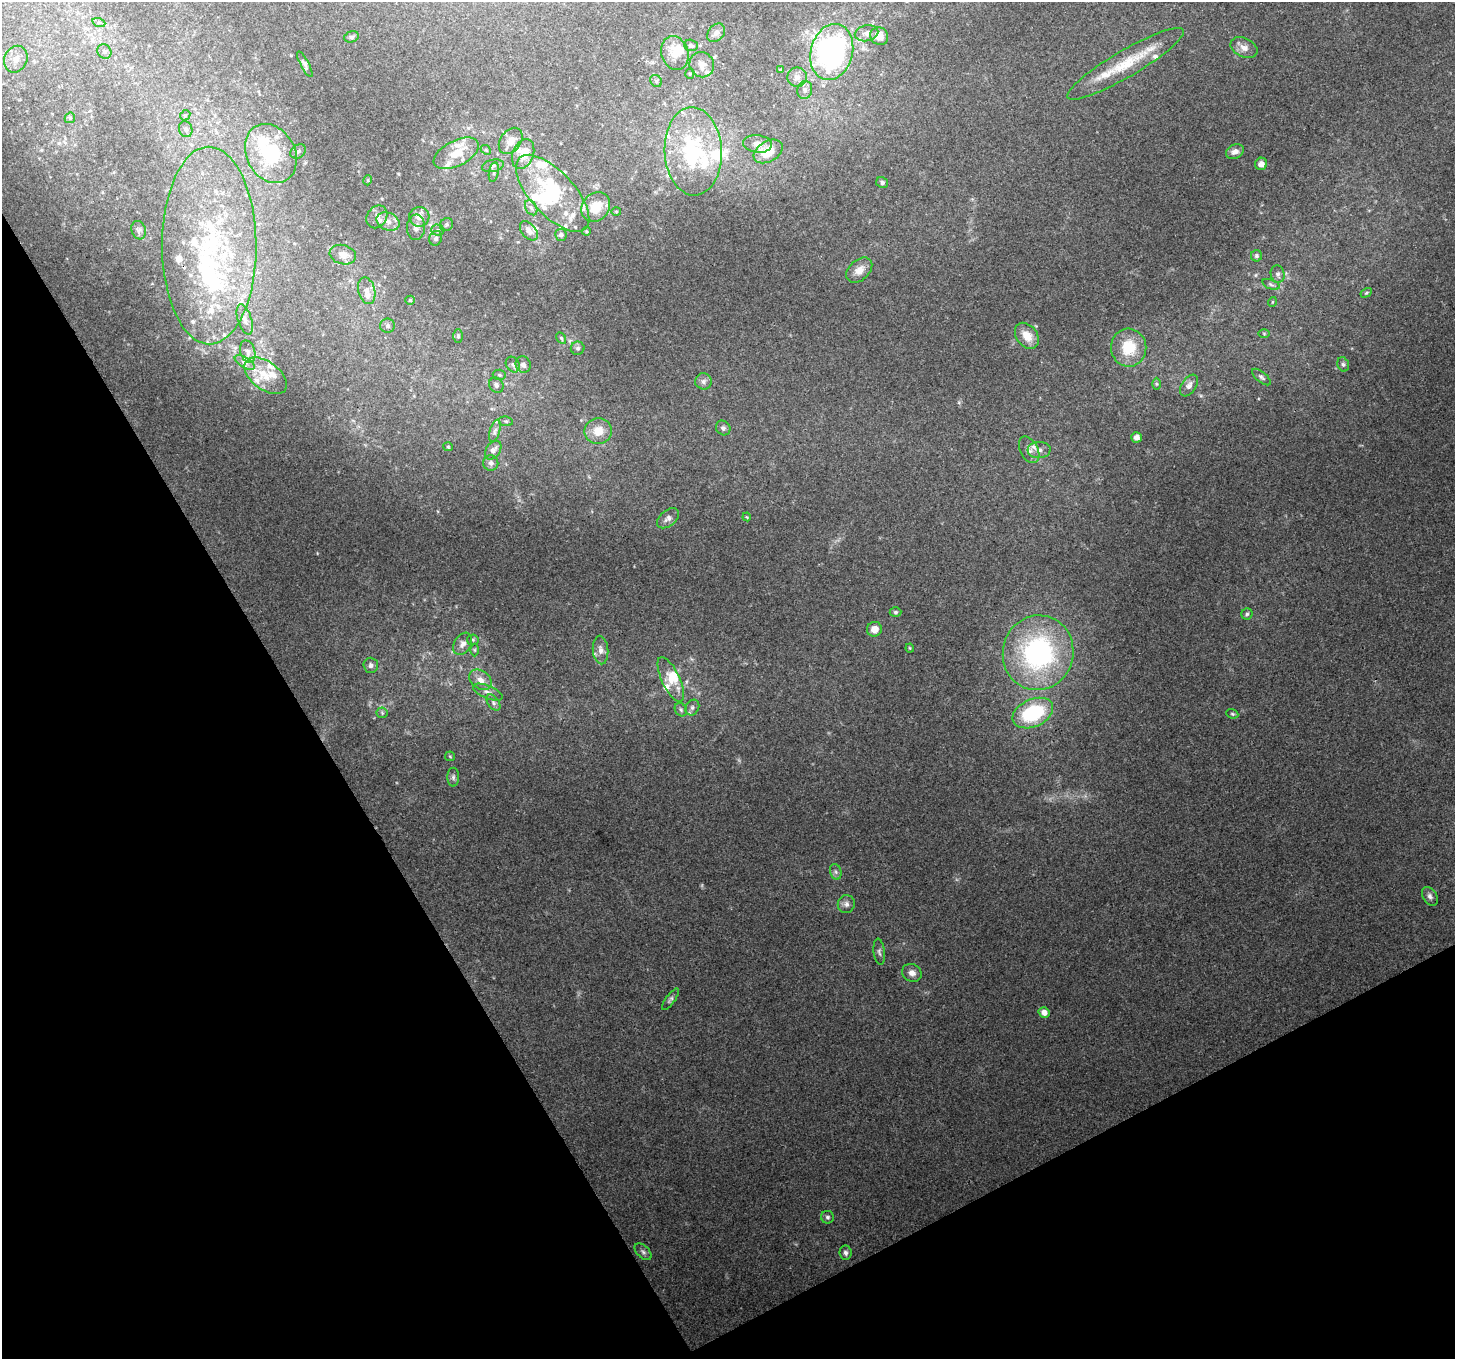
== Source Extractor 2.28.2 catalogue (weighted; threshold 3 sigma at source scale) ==
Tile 14 of 4 x 4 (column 2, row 4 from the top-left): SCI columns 1454-2906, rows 110-1466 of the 5813 x 5708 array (HDU 1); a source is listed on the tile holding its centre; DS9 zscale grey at full resolution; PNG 1457 x 1361 px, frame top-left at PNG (2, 2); each listed source drawn as its Kron ellipse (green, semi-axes under 4 px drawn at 4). Shown black and unused: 28% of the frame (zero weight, under 3 of 4 exposures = <1% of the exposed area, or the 3 px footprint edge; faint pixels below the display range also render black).
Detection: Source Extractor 2.28.2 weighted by HDU 2 'WHT'; one run over the whole footprint, this tile lists its part. Background 0.179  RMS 0.0072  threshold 0.0325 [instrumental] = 3 sigma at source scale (4.5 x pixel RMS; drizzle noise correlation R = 1.50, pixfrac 1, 0.0396/0.0396 arcsec/px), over >= 5 px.
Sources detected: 167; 6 inside a brighter object's white glare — neither listed nor drawn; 36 inside a brighter listed object's ellipse — not listed separately; the other 125 listed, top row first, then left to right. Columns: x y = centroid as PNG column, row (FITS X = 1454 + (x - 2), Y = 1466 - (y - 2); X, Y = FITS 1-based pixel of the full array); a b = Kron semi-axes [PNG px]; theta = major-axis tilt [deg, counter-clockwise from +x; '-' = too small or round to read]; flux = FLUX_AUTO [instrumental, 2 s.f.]
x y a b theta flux
99 23 6 4 -19 1.3
716 33 10 7 48 3.2
867 33 12 8 13 3.9
879 36 9 8 - 7
351 37 7 5 16 1.5
691 45 7 5 -19 1.9
1244 48 14 9 -25 5.5
104 51 7 6 - 2.5
832 52 28 21 75 190
675 53 17 13 -72 12
16 59 13 11 67 7.8
305 64 14 4 -62 1.9
1125 64 67 13 30 33
702 65 13 12 - 6.5
781 70 4 4 - 0.87
690 74 5 4 - 0.93
797 77 10 9 - 4.7
656 81 6 5 - 1.4
805 90 9 7 77 3
185 115 5 4 - 1
70 118 5 5 - 1.1
186 129 8 6 -70 2.3
511 141 14 10 53 7.5
758 144 14 9 -6 4.8
486 150 5 4 - 1
298 151 8 6 34 2.1
693 151 44 28 -88 69
768 151 15 10 30 13
1235 152 9 7 26 3.9
271 153 31 24 -61 53
456 153 24 12 27 15
523 154 15 10 69 12
1261 164 6 6 - 4.5
493 166 11 6 12 2.7
494 172 10 4 79 1.9
368 180 5 3 - 0.76
882 182 6 5 - 1.8
553 193 48 22 -47 58
596 207 16 13 53 17
531 208 8 5 -61 2.4
616 211 5 3 - 0.78
377 217 12 9 56 4.5
419 217 10 9 - 5.3
388 221 12 8 -24 5.7
446 225 7 6 - 1.7
416 227 13 9 88 4.1
139 230 9 7 -72 2.3
438 230 6 5 - 1.7
529 231 11 7 -50 4.7
586 231 5 4 - 0.98
561 235 6 5 - 2.5
436 238 7 6 - 2.3
209 245 99 47 -90 150
343 255 13 9 -14 6
1256 256 5 5 - 1.6
859 270 15 10 42 7.5
1278 274 9 7 -75 2.4
1271 284 9 4 -19 1.7
367 291 13 8 -76 5.5
1366 293 6 4 31 1.1
410 300 4 4 - 0.86
1272 302 5 3 - 0.55
245 319 16 7 -72 4.7
388 326 7 7 - 2.2
1264 333 5 4 - 0.74
458 336 7 5 90 1.3
1027 336 14 10 -51 11
561 338 6 4 -59 1.1
578 348 7 6 - 1.7
1129 348 19 17 -84 24
248 352 11 7 -74 3.8
245 362 11 5 -30 3.1
1343 364 7 5 -74 1.7
513 365 8 6 -57 2.3
523 365 8 7 - 3.4
499 375 6 5 - 1.4
266 376 24 14 -36 14
1261 377 11 5 -40 1.9
703 381 8 8 - 3
1157 384 6 4 -89 1
496 385 8 6 -57 2.5
1189 385 12 7 56 3.9
506 421 7 5 -8 1.3
723 428 8 7 - 2.1
495 431 11 5 73 2.6
598 431 14 12 4 13
1137 437 5 5 - 3.1
448 447 5 4 - 0.81
493 450 10 7 53 4.3
1029 450 14 9 -63 4.5
1039 450 11 8 3 4.2
491 463 8 7 - 2.8
747 517 4 3 - 0.68
668 518 13 8 39 3.8
895 612 6 4 0 1.4
1247 614 5 5 - 1.5
874 629 7 7 - 7.5
473 640 6 5 - 1.3
463 644 12 8 58 4.5
910 648 4 4 - 0.77
475 650 6 4 -90 1.1
601 650 14 7 -85 4.7
1038 653 37 35 73 130
371 665 7 7 - 2.8
671 679 24 9 -64 11
480 680 12 9 -35 6.1
488 692 16 6 -23 4
493 703 9 5 -54 2.4
692 708 8 6 60 2.4
681 710 7 5 -58 1.6
382 713 6 5 - 1.4
1033 713 21 13 24 59
1232 714 6 4 -21 1.1
450 756 5 5 - 0.84
453 777 9 5 -90 2
836 872 8 5 -72 2
1430 896 10 7 -59 2.9
846 904 9 8 - 3.1
879 952 13 5 -83 2.3
912 973 10 8 -29 4.3
670 999 13 4 55 1.9
1044 1012 5 5 - 5
827 1217 6 6 - 1.6
643 1252 10 6 -44 2.1
845 1253 7 6 - 2.1
Unlisted compact peaks at least as high as the median listed source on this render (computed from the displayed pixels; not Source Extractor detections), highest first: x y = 959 402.